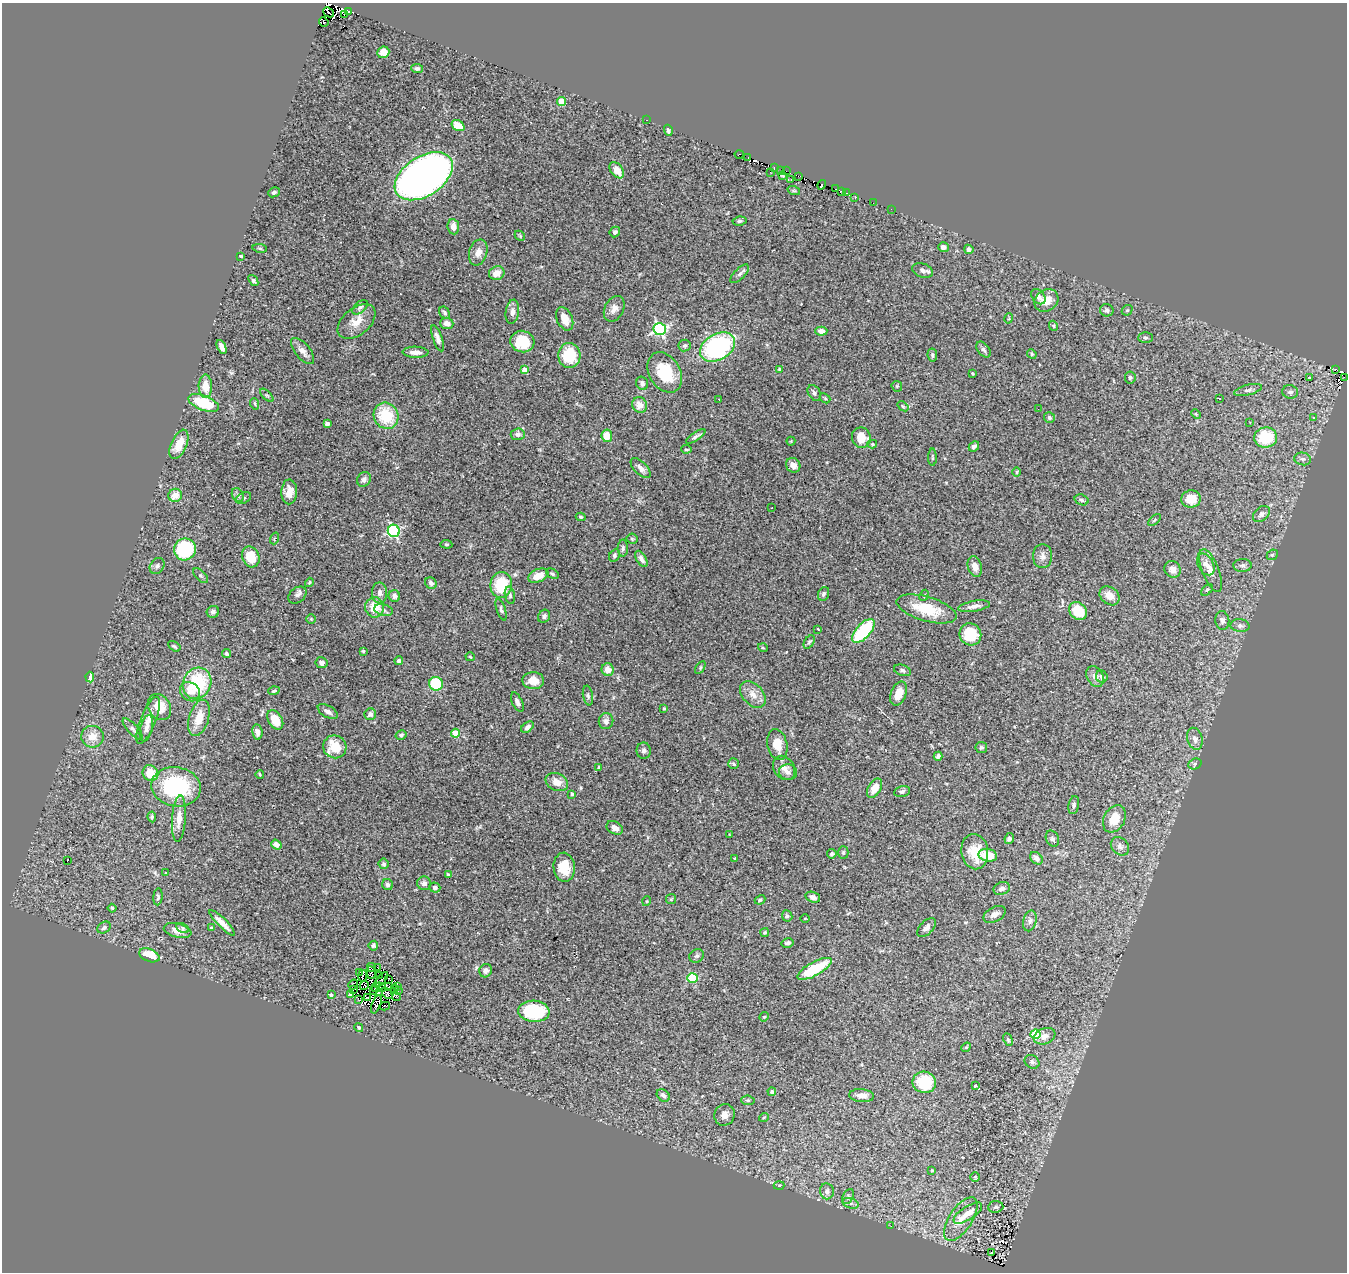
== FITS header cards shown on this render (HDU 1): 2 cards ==
NAXIS1  =                 1345
NAXIS2  =                 1270

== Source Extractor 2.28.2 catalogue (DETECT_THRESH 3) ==
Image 1345 x 1270 px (HDU 1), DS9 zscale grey, 1 PNG px = 1 image px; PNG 1349 x 1274 px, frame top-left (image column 1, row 1270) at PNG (2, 3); each listed source drawn as its Kron ellipse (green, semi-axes under 4 px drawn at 4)
Background 0.826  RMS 0.077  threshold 0.232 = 3 sigma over >= 5 px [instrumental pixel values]
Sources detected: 338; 9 with non-positive FLUX_AUTO (blend fragments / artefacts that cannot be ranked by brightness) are neither listed nor drawn; the other 329 listed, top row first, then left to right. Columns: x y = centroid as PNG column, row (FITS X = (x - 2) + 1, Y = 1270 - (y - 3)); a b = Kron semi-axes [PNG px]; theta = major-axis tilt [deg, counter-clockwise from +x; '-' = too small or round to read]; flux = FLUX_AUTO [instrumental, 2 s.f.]
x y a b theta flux
348 11 4 3 - 15
328 12 6 3 -43 18
344 15 3 2 - 9.2
324 22 5 2 - 6
383 52 6 5 - 41
417 68 6 4 -8 12
561 101 4 4 - 130
647 120 3 2 - 14
458 126 7 5 -32 87
668 130 6 4 -73 9.7
739 154 4 3 - 22
748 157 2 2 - 11
774 167 3 2 - 21
617 170 9 6 -53 52
780 170 2 2 - 10
786 171 2 2 - 43
770 172 3 2 - 6.4
424 176 32 19 33 4400
782 176 3 2 - 8
799 176 2 2 - 3.1
791 179 3 2 - 2.1
822 185 5 2 - 2.8
835 189 2 2 - 24
794 191 6 4 -18 6.2
841 191 3 2 - 18
274 192 6 4 25 10
846 193 4 2 - 68
855 197 3 2 - 67
873 203 2 2 - 2.5
891 209 2 2 - 2.4
739 221 7 4 8 9.8
453 227 8 5 -85 37
615 232 5 5 - 11
520 236 6 4 -47 7
943 247 5 5 - 27
260 248 7 4 -8 6.9
969 249 5 4 - 19
478 252 13 9 73 42
241 256 3 3 - 6.4
923 270 11 7 -17 23
497 273 8 6 22 50
740 274 12 5 46 15
253 280 6 4 -52 9.6
1038 297 8 6 -51 24
1046 300 13 10 35 66
360 307 9 5 42 15
614 309 13 9 63 33
1107 310 7 6 - 14
1127 310 6 4 41 7.2
512 312 12 6 82 23
445 313 7 5 -58 11
1009 318 5 3 - 4.8
565 319 12 7 -65 68
357 321 22 13 39 77
447 323 6 6 - 32
1053 326 5 4 - 6
660 329 6 6 - 910
821 331 6 4 3 32
437 338 13 5 -70 24
1145 338 7 5 0 10
522 342 12 10 -15 170
684 346 6 6 - 11
222 347 7 4 -65 32
718 347 19 13 31 730
984 350 9 6 -51 16
303 351 16 7 -51 34
415 352 13 5 -2 36
1032 354 5 4 - 6.4
569 355 12 11 - 180
932 355 6 5 - 9.8
779 369 4 3 - 6.4
1335 369 3 2 - 7.2
524 370 4 4 - 66
665 372 22 15 -59 180
972 373 3 2 - 5.3
1344 377 2 2 - 29
1130 378 6 5 - 9.7
1309 378 3 3 - 12
642 383 7 5 -72 17
205 386 11 7 -89 78
897 386 6 5 - 6.9
1248 390 14 5 14 19
1290 392 8 6 -13 16
814 393 8 6 -59 14
267 395 8 3 -44 7.5
825 398 6 4 -43 7.1
1219 398 3 2 - 4
719 399 3 2 - 12
204 403 16 7 -22 240
255 404 6 3 -72 5.8
640 405 8 7 - 41
903 406 6 3 -37 5.9
1038 409 3 2 - 3.8
1196 414 5 3 - 5.3
386 416 13 12 - 210
1049 418 6 5 - 11
1314 418 4 3 - 5.3
1250 422 3 2 - 5.7
327 423 4 3 - 26
518 434 7 6 - 18
607 436 6 5 - 78
696 436 11 4 33 16
1266 437 11 10 - 210
861 438 10 9 - 82
791 441 4 4 - 4.9
179 444 15 7 66 89
872 444 5 4 - 6
974 446 6 4 42 16
686 449 5 3 - 6.9
932 457 8 3 -89 7.5
1303 459 8 6 -12 16
793 465 7 7 - 33
641 468 12 6 -45 26
1017 472 5 3 - 4.5
364 479 8 6 60 16
289 492 12 8 88 51
175 495 7 6 - 59
238 495 7 5 -62 13
244 498 8 5 27 12
1191 499 10 8 5 83
1082 500 7 5 -18 12
772 508 2 2 - 4
1261 514 9 6 40 19
581 517 5 3 - 7.3
1154 520 7 4 45 9.1
394 531 6 6 - 740
275 538 6 3 70 5.4
632 539 5 5 - 7.9
446 544 6 4 -5 6.4
623 548 8 5 89 11
185 549 11 10 - 500
614 555 7 5 60 9.9
1272 555 6 4 42 7.9
1043 556 12 9 -90 29
251 557 11 8 -66 120
641 559 9 5 -58 19
1206 564 12 7 -60 32
1243 565 9 6 3 17
157 566 9 6 53 15
975 567 10 7 -75 40
1173 569 8 8 - 36
1211 571 23 8 -68 54
552 574 7 4 -30 10
201 576 9 4 -44 11
538 576 10 6 22 66
309 582 4 3 - 6.2
431 583 6 5 - 17
501 585 13 11 82 210
1207 590 7 4 45 8.5
380 593 10 7 -88 25
824 594 7 5 68 11
297 595 10 7 39 18
510 595 9 5 -79 12
924 595 6 4 66 7.3
394 596 6 5 - 19
1110 596 11 8 -41 50
974 606 16 5 9 28
375 607 10 9 - 100
927 609 31 12 -16 180
383 610 9 5 -12 16
501 610 11 4 -72 12
1078 611 10 8 -41 150
213 612 6 6 - 15
544 616 7 5 58 13
311 619 5 4 - 5.8
1222 620 9 7 -82 19
1240 626 9 6 -9 18
818 629 3 2 - 4.4
863 631 15 7 48 350
970 634 11 10 - 170
809 642 7 4 59 9.1
174 646 7 4 -32 10
763 648 5 3 - 4.4
363 651 3 3 - 7.1
227 654 5 4 - 8.3
470 657 4 2 - 3.9
399 661 4 4 - 15
322 663 6 5 - 17
700 668 7 4 59 7
608 670 6 6 - 51
902 670 8 5 -19 13
90 677 5 4 - 45
1095 677 11 8 -62 30
1102 677 6 5 - 17
533 681 11 8 -2 67
197 683 16 14 63 320
436 684 7 6 - 250
274 691 6 4 19 9.3
190 692 11 9 -38 39
753 694 15 10 -48 51
899 694 12 7 68 68
588 695 10 5 -80 11
517 702 10 5 -64 18
159 707 13 11 -57 100
664 708 4 4 - 4.6
328 712 11 5 -31 22
370 714 6 5 - 21
199 718 19 9 73 85
148 720 25 7 68 49
275 720 10 7 -58 100
606 721 8 7 - 25
527 727 7 4 38 17
146 728 13 6 76 21
133 729 14 5 -47 18
257 732 7 5 -82 20
455 733 4 4 - 130
401 735 6 4 31 10
92 737 11 11 - 61
1195 739 11 7 -74 30
777 744 15 10 -78 79
335 747 12 11 - 120
981 747 6 5 - 9.8
644 751 8 7 - 17
938 756 4 4 - 15
733 764 5 5 - 13
1195 764 7 5 21 10
599 767 4 3 - 7.9
784 768 13 10 -56 38
788 772 9 8 - 17
150 773 8 7 - 110
260 774 4 2 - 5.1
557 782 12 8 -26 47
176 787 25 19 -9 470
874 788 10 6 61 69
902 791 8 5 12 13
572 794 3 3 - 9.1
1074 805 9 5 79 13
152 817 5 4 - 8.1
179 819 23 7 86 59
1114 819 14 10 60 90
615 828 9 6 -32 30
729 835 4 2 - 3.8
1009 838 5 4 - 14
1052 839 8 6 -63 13
276 844 5 4 - 33
1120 846 10 8 -46 23
975 852 17 13 -82 130
843 853 6 5 - 8.1
832 854 5 4 - 10
988 855 9 6 -11 96
734 858 3 2 - 4.1
1036 858 7 5 -42 26
67 861 4 2 - 23
384 864 5 5 - 9.5
564 867 14 10 -86 120
165 873 3 2 - 10
448 875 3 3 - 9
424 883 7 7 - 21
388 884 5 5 - 13
435 887 5 5 - 20
1002 888 8 6 22 19
158 897 8 4 85 9.7
813 897 7 5 -17 23
671 899 5 5 - 6.9
760 900 5 3 - 8.5
647 901 5 3 - 4.5
112 908 4 4 - 6.3
995 914 12 7 28 28
787 916 6 5 - 10
805 919 4 3 - 4
1030 921 10 6 77 19
222 923 18 4 -45 46
104 928 7 5 34 14
183 928 6 4 -29 8.5
211 928 4 2 - 4
926 928 12 6 46 23
178 931 14 7 -14 43
765 932 4 4 - 7
788 943 6 5 - 13
373 946 5 5 - 11
149 955 10 6 -22 120
697 956 8 6 30 13
371 967 4 2 - 8.1
378 967 3 2 - 2.8
814 969 19 7 28 270
486 971 7 6 - 19
360 972 3 3 - 15
371 973 6 2 -74 1.4
363 976 6 2 83 8.5
379 976 3 2 - 2
692 978 5 5 - 310
388 979 3 2 - 4.1
381 980 9 3 48 2.9
353 984 5 2 - 6.1
364 986 4 2 - 8.1
389 986 3 2 - 0.39
376 987 5 2 - 3.3
381 987 5 2 - 6.9
397 987 4 2 - 0.79
353 989 3 3 - 8.6
394 989 4 2 - 3.9
374 990 3 2 - 2.7
399 991 3 2 - 3.9
379 993 3 3 - 4.5
387 993 6 3 -48 3.9
331 995 3 3 - 11
351 995 4 3 - 9.1
396 996 5 2 - 1.5
368 997 4 2 - 3.6
359 1000 4 3 - 11
376 1004 10 4 70 7.7
385 1006 5 2 - 5.5
534 1011 16 10 -5 360
764 1017 5 4 - 4.7
359 1027 4 4 - 9.4
1035 1034 5 4 - 330
1044 1036 11 7 21 31
1008 1039 6 4 -64 7.1
966 1047 5 4 - 5.9
1032 1062 8 6 -34 12
924 1082 12 10 -11 220
975 1086 4 3 - 13
772 1092 4 4 - 12
663 1095 7 5 -39 22
862 1096 12 6 -5 40
748 1100 7 5 -6 9.1
725 1115 11 10 - 35
764 1117 5 3 - 4.4
932 1170 3 2 - 4.2
975 1177 5 4 - 6.8
779 1185 5 3 - 5.5
827 1191 8 7 - 22
848 1197 8 5 65 13
851 1203 8 5 -18 14
996 1207 7 6 - 12
968 1213 16 6 33 60
961 1219 25 11 57 86
891 1226 3 2 - 3.2
992 1253 3 2 - 11
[9 non-positive-flux detections neither listed nor drawn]